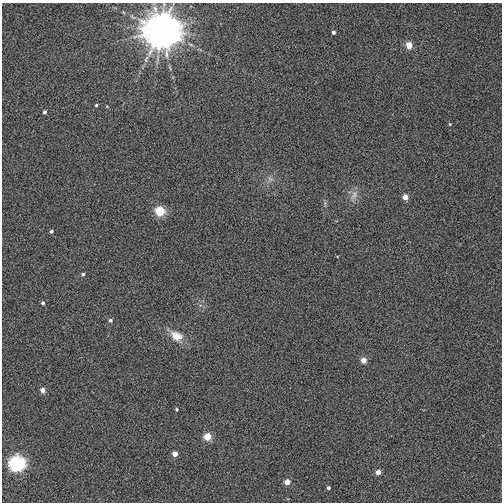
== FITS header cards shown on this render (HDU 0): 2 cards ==
NAXIS1  =                  500
NAXIS2  =                  500

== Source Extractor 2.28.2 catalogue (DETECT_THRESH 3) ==
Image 500 x 500 px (HDU 0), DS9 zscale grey, 1 PNG px = 1 image px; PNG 504 x 504 px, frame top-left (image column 1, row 500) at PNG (2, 3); no overlay
Background 0.00228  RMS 0.035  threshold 0.105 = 3 sigma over >= 5 px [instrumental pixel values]
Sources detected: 24; all 24 listed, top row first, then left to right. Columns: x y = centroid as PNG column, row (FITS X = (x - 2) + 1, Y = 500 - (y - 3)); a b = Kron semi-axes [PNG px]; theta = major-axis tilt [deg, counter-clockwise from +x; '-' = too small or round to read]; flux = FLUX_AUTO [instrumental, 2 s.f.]
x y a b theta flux
160 30 10 10 - 13000
333 32 4 4 - 5
409 45 5 5 - 36
96 105 4 3 - 2.9
45 112 4 4 - 4.8
450 124 5 3 - 2.2
270 179 8 4 -52 5.3
354 195 16 8 57 17
405 197 5 5 - 18
160 211 5 5 - 110
51 231 4 4 - 4.6
83 274 5 4 - 4
43 303 4 4 - 5.2
110 320 5 5 - 4.8
176 336 18 13 -25 33
363 360 5 5 - 19
42 390 5 4 - 14
176 409 3 3 - 3.1
207 437 5 5 - 50
175 454 4 4 - 18
16 463 7 7 - 540
378 472 4 4 - 15
287 482 5 4 - 22
328 488 4 3 - 4.7